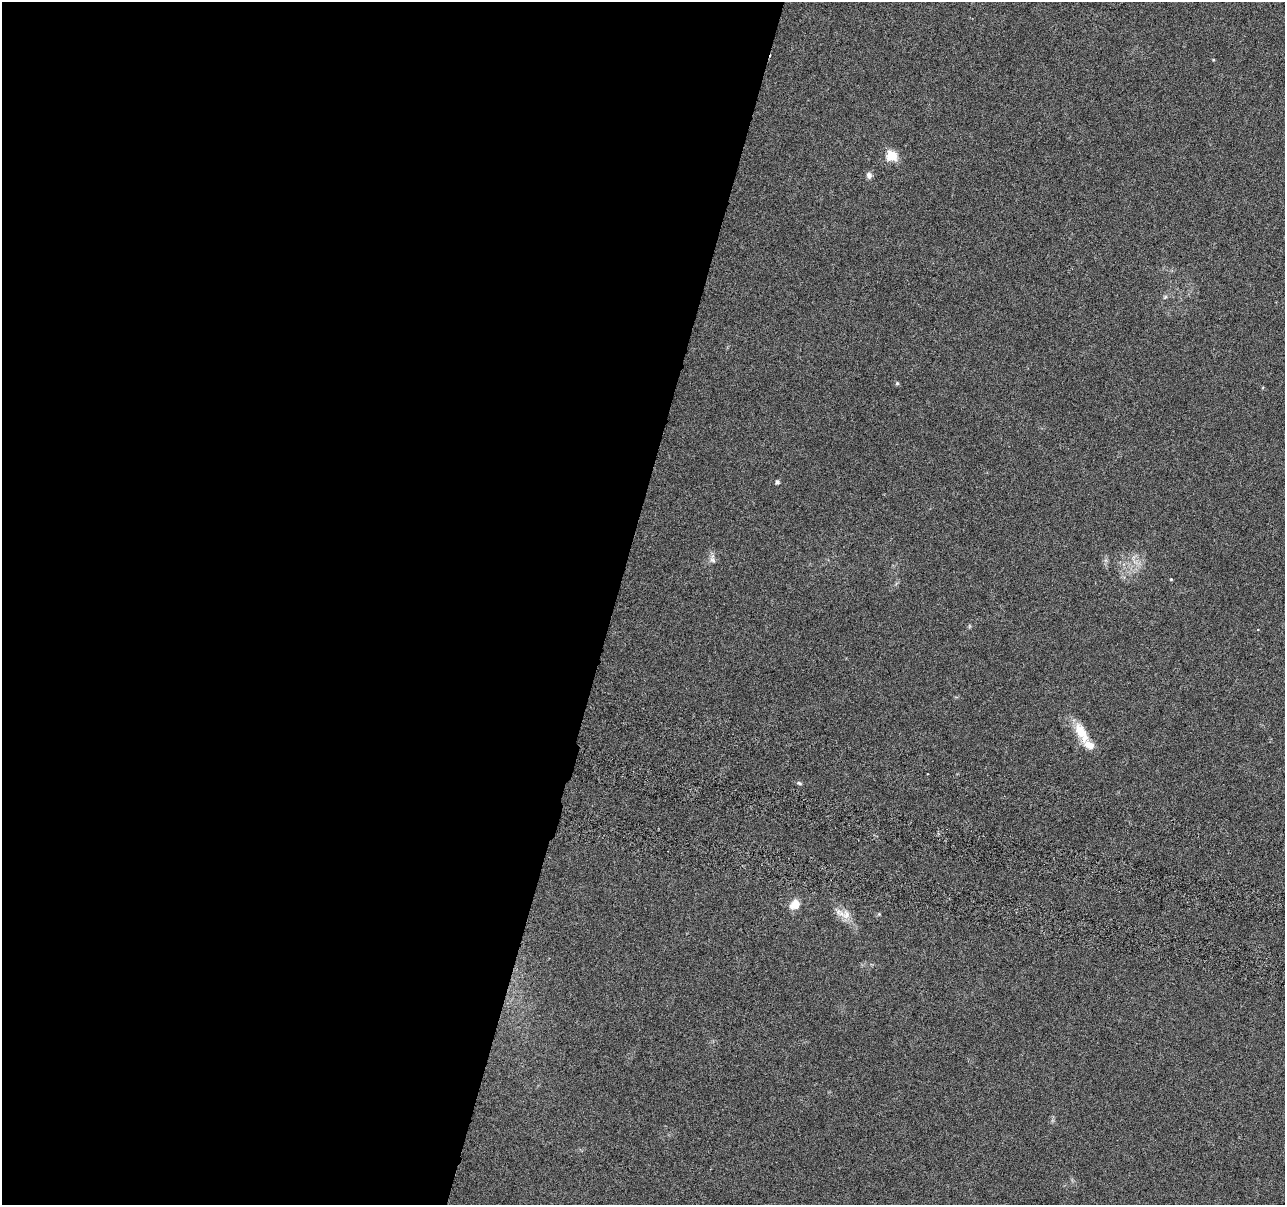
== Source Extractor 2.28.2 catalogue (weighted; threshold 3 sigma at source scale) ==
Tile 5 of 4 x 4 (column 1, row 2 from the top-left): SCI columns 17-1299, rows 2686-3888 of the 5170 x 5431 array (HDU 1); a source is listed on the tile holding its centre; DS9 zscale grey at full resolution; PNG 1287 x 1207 px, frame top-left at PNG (2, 2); no overlay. Shown black and unused: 48% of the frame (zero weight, under 3 of 6 exposures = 3% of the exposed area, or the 3 px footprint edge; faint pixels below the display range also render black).
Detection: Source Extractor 2.28.2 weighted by HDU 2 'WHT'; one run over the whole footprint, this tile lists its part. Background 0.0304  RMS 0.004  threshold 0.0163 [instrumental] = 3 sigma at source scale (4.09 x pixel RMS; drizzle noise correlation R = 1.36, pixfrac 0.8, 0.0396/0.0396 arcsec/px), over >= 5 px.
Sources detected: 14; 1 inside a brighter listed object's ellipse — not listed separately; the other 13 listed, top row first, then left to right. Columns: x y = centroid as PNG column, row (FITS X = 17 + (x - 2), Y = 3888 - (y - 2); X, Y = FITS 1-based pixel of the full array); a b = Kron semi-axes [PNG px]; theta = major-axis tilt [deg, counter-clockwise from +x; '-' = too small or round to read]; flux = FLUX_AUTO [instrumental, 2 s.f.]
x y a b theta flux
892 156 6 5 - 27
869 175 9 6 -87 1.5
1165 297 7 4 45 0.63
897 383 5 4 - 0.58
777 482 4 4 - 1
712 559 14 8 -85 1.9
1171 579 4 3 - 0.31
969 626 6 4 -72 0.43
1081 732 31 12 -61 8.6
799 783 8 4 -27 0.59
795 904 11 9 47 4.8
845 914 21 12 -18 4.3
879 914 5 5 - 0.41